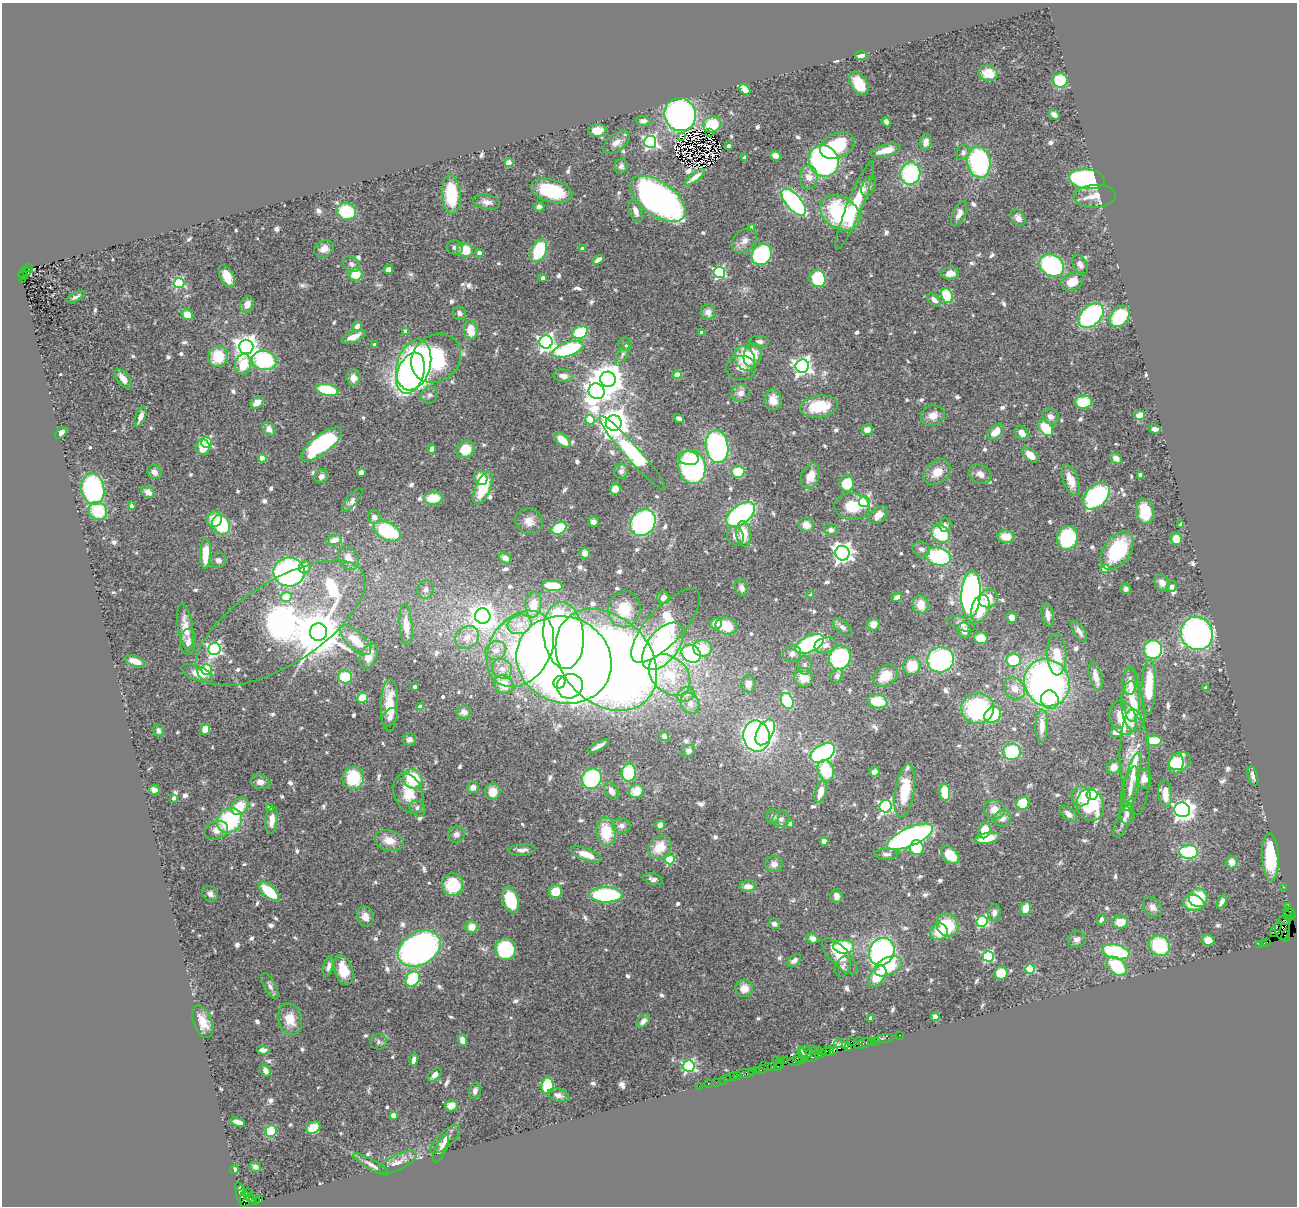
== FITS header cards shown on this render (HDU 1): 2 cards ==
NAXIS1  =                 1295
NAXIS2  =                 1204

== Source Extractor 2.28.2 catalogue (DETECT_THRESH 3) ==
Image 1295 x 1204 px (HDU 1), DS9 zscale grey, 1 PNG px = 1 image px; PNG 1299 x 1208 px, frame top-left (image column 1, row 1204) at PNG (2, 3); each listed source drawn as its Kron ellipse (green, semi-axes under 4 px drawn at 4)
Background 1.73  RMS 0.042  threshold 0.126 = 3 sigma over >= 5 px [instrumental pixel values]
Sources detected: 752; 4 with non-positive FLUX_AUTO (blend fragments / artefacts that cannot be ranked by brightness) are neither listed nor drawn; of the other 748, the 500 brightest by FLUX_AUTO listed and drawn (248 fainter detections omitted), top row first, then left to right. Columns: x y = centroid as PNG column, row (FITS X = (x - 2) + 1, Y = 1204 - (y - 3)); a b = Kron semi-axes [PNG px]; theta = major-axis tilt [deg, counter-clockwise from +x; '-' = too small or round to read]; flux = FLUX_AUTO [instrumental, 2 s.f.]
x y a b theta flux
861 55 6 4 6 13
988 73 9 8 - 52
1060 80 7 7 - 160
859 84 13 8 -58 60
745 89 6 4 -42 69
680 115 17 15 -69 900
1054 115 6 4 -33 12
643 121 7 5 -2 12
886 122 5 4 - 18
712 124 9 8 - 84
597 130 9 6 3 28
710 133 4 2 - 9.6
682 137 3 2 - 53
616 142 15 8 37 20
650 142 6 6 - 570
926 142 8 6 78 19
728 146 3 3 - 11
837 146 18 12 23 140
886 150 16 5 14 46
963 152 8 6 57 11
775 156 5 5 - 15
745 157 4 4 - 18
824 161 16 14 -58 730
979 162 16 11 -80 400
509 163 4 4 - 95
621 166 7 6 - 9.4
910 174 11 10 - 310
695 177 12 3 38 20
809 177 12 9 -90 32
1087 179 18 10 -8 650
869 186 11 6 65 12
552 191 21 11 -13 190
451 194 19 9 -86 150
1095 196 21 11 3 50
658 199 32 17 -36 1200
487 202 13 7 -10 20
794 202 16 7 -50 610
855 205 47 8 68 130
539 207 5 5 - 12
346 211 10 8 -17 160
636 211 11 6 -69 19
840 213 21 15 -32 290
959 214 13 6 65 21
1018 218 9 6 -51 14
752 227 4 3 - 14
744 241 14 10 42 22
455 247 8 7 - 9.7
324 249 10 8 24 20
583 249 4 4 - 21
465 250 8 7 - 66
539 251 12 7 65 140
479 253 4 3 - 15
762 254 11 9 61 290
598 260 6 4 36 15
351 264 9 7 -35 10
1080 264 10 7 -56 14
1052 265 13 10 -31 380
29 268 4 3 - 170
388 270 5 4 - 20
26 271 5 3 - 160
719 272 5 5 - 380
950 273 8 6 3 31
23 275 5 3 - 200
356 275 7 6 - 62
227 277 12 6 -63 42
543 278 4 3 - 17
23 279 3 2 - 220
818 279 9 8 - 200
1072 282 11 8 29 48
179 283 5 5 - 300
947 296 8 5 -66 160
76 297 10 4 28 9.2
934 300 8 5 -43 18
247 304 8 6 64 20
708 312 8 7 - 18
459 313 7 6 - 11
187 315 6 5 - 41
1091 315 14 9 44 490
1120 316 12 8 50 180
357 326 6 4 59 14
471 330 9 7 -86 53
406 331 4 4 - 28
580 332 8 6 22 140
702 333 4 3 - 17
354 337 13 5 23 27
546 342 6 6 - 1100
759 342 9 6 -3 10
625 344 7 6 - 11
375 345 4 3 - 15
246 347 7 7 - 2400
568 349 16 7 19 270
623 354 12 5 64 10
752 355 12 9 77 69
218 357 10 9 - 95
436 358 26 23 41 490
745 358 13 9 -69 87
264 360 12 9 -11 250
243 364 10 8 81 92
414 365 26 16 74 1000
802 366 7 6 - 1300
741 368 15 12 4 28
411 373 21 13 71 500
677 375 4 4 - 63
563 376 10 6 -8 19
353 378 8 6 -88 28
123 379 11 5 -53 28
608 379 8 7 - 5600
327 390 11 5 -11 130
597 391 8 7 - 1900
740 393 10 8 23 18
430 395 9 7 41 9.8
773 400 10 8 -85 34
1084 402 8 6 1 100
257 403 7 5 35 34
819 406 19 10 8 97
1140 415 5 4 - 46
933 416 12 10 17 29
140 417 10 5 69 20
1051 417 8 7 - 15
679 419 5 4 - 13
590 420 5 4 - 92
614 423 8 8 - 4800
1046 428 9 6 -50 100
269 429 7 6 - 18
1155 429 6 4 -11 14
867 430 5 5 - 21
996 432 10 6 44 48
61 433 7 4 44 18
1022 433 8 5 -51 16
562 440 9 5 -41 39
207 442 5 5 - 300
322 444 25 9 38 410
203 447 8 7 - 43
717 447 16 11 -83 680
432 449 5 4 - 13
465 449 9 8 - 68
632 453 49 7 -48 390
1030 455 9 5 -42 41
262 458 4 4 - 81
688 458 10 7 -7 46
1116 458 6 5 - 23
692 467 17 13 -82 450
621 471 7 7 - 12
154 472 7 6 - 17
361 472 4 4 - 36
738 472 6 6 - 84
937 472 15 11 39 45
980 474 12 9 -29 19
1140 475 4 4 - 22
321 476 7 6 - 14
810 476 13 9 66 44
481 478 7 6 - 49
1071 480 16 7 -70 40
847 484 8 7 - 73
483 488 18 7 67 130
93 489 15 11 -80 390
615 489 5 5 - 36
148 492 7 5 -34 24
1096 496 16 10 43 360
433 498 9 6 4 74
352 500 14 5 49 10
864 501 5 5 - 330
131 506 3 3 - 10
852 506 17 13 -3 78
98 511 9 9 - 110
1145 511 12 9 -83 110
741 514 16 9 37 470
878 515 11 7 43 33
374 517 6 6 - 15
214 519 8 7 - 58
529 521 14 12 -17 30
593 522 5 5 - 13
643 523 14 12 52 520
221 525 10 8 -64 170
806 525 7 7 - 25
945 525 7 6 - 11
1181 525 4 4 - 19
559 528 8 6 28 110
831 530 6 6 - 10
387 531 14 9 -27 180
743 534 13 7 -86 61
941 534 10 8 -37 140
735 536 9 8 - 17
1006 536 8 6 -5 56
1067 538 12 10 73 210
1176 539 6 5 - 50
334 540 8 5 13 23
921 549 9 7 -21 13
1117 551 21 13 54 210
585 553 5 5 - 17
842 553 7 7 - 1500
205 554 15 5 87 61
938 556 13 9 -12 330
348 558 13 9 -60 28
505 558 6 5 - 18
218 560 8 7 - 13
305 567 6 5 - 34
1105 568 5 4 - 68
289 572 15 14 - 670
1162 583 8 6 -55 23
553 586 10 5 -4 100
1171 587 6 5 - 12
741 588 8 6 -71 15
1126 589 5 5 - 13
426 590 9 8 - 13
971 594 23 9 87 1200
811 595 4 4 - 15
286 597 5 5 - 68
897 597 5 4 - 17
663 598 6 6 - 22
988 598 10 9 - 51
534 605 13 8 83 41
920 605 9 8 - 34
624 609 18 16 79 79
980 609 14 9 74 68
1048 615 12 6 -81 24
483 616 7 7 - 2400
1011 617 6 5 - 20
280 623 97 41 32 1200
716 623 6 5 - 35
519 624 12 9 18 31
873 624 6 6 - 28
961 624 14 6 -19 18
406 625 21 6 -86 50
665 626 47 18 47 230
726 626 11 8 -17 72
185 627 23 7 -81 39
842 627 12 6 -42 15
964 631 8 6 -78 15
1079 631 12 5 -57 18
318 632 9 8 - 16000
1197 634 17 16 - 900
564 635 33 20 -84 650
467 637 13 10 37 26
981 638 7 5 -15 61
355 640 20 8 -43 71
188 641 13 8 84 15
810 644 15 8 25 410
825 645 11 7 13 20
663 646 27 15 53 590
703 648 9 8 - 65
215 649 6 6 - 640
520 649 41 30 58 450
1153 649 9 9 - 290
496 650 11 9 25 20
691 654 10 8 -34 250
792 654 9 8 - 17
1057 655 21 9 -88 71
369 656 13 8 66 40
840 658 12 10 65 290
564 660 48 43 -22 3500
606 660 57 43 -45 4100
940 660 14 12 14 420
1013 660 7 6 - 120
135 661 10 5 -18 33
805 665 9 7 -81 12
912 666 9 9 - 73
206 669 5 5 - 210
502 669 11 9 -44 20
197 673 17 7 -21 34
670 675 23 17 -45 110
837 676 7 6 - 14
885 676 13 9 38 57
1096 676 14 6 -75 26
345 677 7 6 - 120
804 677 9 9 - 46
560 682 6 5 - 3400
1129 682 13 7 88 21
1047 683 24 22 -57 1300
504 684 10 9 - 44
748 684 8 7 - 19
414 686 3 3 - 11
570 686 13 12 - 600
1149 687 28 7 87 110
1015 688 11 10 - 35
1205 688 4 4 - 11
686 694 9 7 34 12
1131 694 28 9 -88 53
363 698 5 5 - 76
1050 700 9 8 - 61
787 701 8 6 -65 180
877 701 10 7 -11 96
690 703 11 8 -60 18
389 705 26 8 89 68
420 707 4 4 - 35
1133 707 25 11 -84 73
978 708 16 15 - 310
464 712 7 6 - 16
993 715 9 7 40 140
390 717 10 7 57 13
1123 718 17 12 -69 130
1042 726 16 6 89 38
205 729 5 5 - 35
159 730 6 5 - 9.5
765 732 14 8 62 610
1117 732 6 5 - 27
664 736 5 4 - 10
756 736 15 13 -79 860
409 740 7 6 - 14
1154 741 8 5 2 90
598 746 12 3 29 16
688 751 7 6 - 10
1012 752 8 8 - 170
823 753 13 8 31 500
1180 761 12 8 19 100
1135 762 53 15 -88 99
1176 764 10 7 79 61
1114 767 7 6 - 23
826 771 11 8 -71 120
874 772 5 5 - 14
629 773 9 7 81 190
1253 776 10 4 -73 12
353 778 11 10 - 130
1132 778 25 6 76 30
413 779 10 9 - 130
592 779 11 9 52 280
1144 779 10 7 -88 22
260 782 9 7 -13 19
473 787 6 5 - 19
1130 789 23 8 77 37
154 790 5 4 - 17
612 791 9 6 -60 16
636 791 7 6 - 52
905 791 27 9 81 100
493 792 8 8 - 35
821 792 11 5 73 44
945 792 8 5 -84 73
408 793 21 14 -69 56
1165 793 14 6 -82 46
1092 795 5 5 - 250
1081 796 10 9 - 71
174 798 4 3 - 11
1023 803 7 6 - 66
1090 805 16 13 -73 190
240 806 10 7 44 73
886 806 6 6 - 570
269 808 4 3 - 11
418 808 9 7 -46 13
994 810 10 9 - 32
1182 810 8 7 - 1600
1068 814 10 6 -44 16
1127 814 11 7 -86 15
773 816 7 6 - 11
1003 818 9 7 29 17
781 819 8 8 - 11
230 820 13 11 42 250
272 820 14 6 84 31
1124 820 19 6 63 21
790 823 4 4 - 18
660 825 5 4 - 20
621 826 9 7 -1 13
216 830 12 9 20 20
984 830 8 6 68 54
606 832 14 10 -83 96
456 834 8 8 - 15
910 837 25 9 23 900
988 838 12 5 9 50
389 841 15 10 -16 39
824 841 4 4 - 40
660 847 13 10 45 64
916 848 7 7 - 140
522 850 14 5 3 15
1189 852 9 7 -2 220
586 854 16 6 -21 44
886 854 12 5 1 11
950 855 10 7 -44 66
1270 857 24 8 -87 140
670 860 5 4 - 170
1232 862 6 6 - 26
774 864 8 8 - 18
653 879 10 5 -15 11
453 885 11 10 - 120
748 886 8 5 -1 29
1284 887 2 2 - 14
269 891 13 6 -43 140
556 892 7 6 - 58
210 894 9 7 -43 13
606 895 16 7 -1 350
836 896 7 6 - 18
1198 898 9 9 - 110
510 900 13 8 -72 130
1222 902 7 4 61 14
1194 903 11 7 -10 100
1153 907 11 8 -49 19
1288 907 3 2 - 26
1026 908 6 5 - 44
994 913 8 6 80 14
1290 913 7 4 -41 170
1288 916 5 3 - 120
365 917 10 8 -71 23
1101 919 6 4 58 10
1285 920 6 3 -18 330
982 921 5 5 - 330
1120 922 8 6 2 45
774 924 6 5 - 13
947 925 12 10 -57 100
472 927 6 6 - 36
1282 928 12 7 87 900
1276 929 8 4 60 400
939 932 9 8 - 56
1286 936 5 3 - 110
812 938 6 5 - 18
1077 939 9 8 - 14
1208 940 6 5 - 32
1267 942 2 2 - 75
1264 943 3 2 - 18
1260 944 2 2 - 25
1159 946 11 9 -42 160
844 947 10 7 -4 130
419 948 23 16 30 1200
506 949 11 10 - 250
882 952 14 12 59 640
1116 952 14 7 -12 260
840 956 23 9 -46 51
988 956 5 5 - 340
794 961 8 5 38 14
328 966 10 4 76 12
888 966 15 8 26 120
1117 966 11 7 -42 140
843 967 10 7 66 10
1030 969 5 4 - 190
343 970 15 9 -71 73
1001 973 7 6 - 65
877 976 12 7 53 72
413 979 8 6 51 170
270 986 14 6 -61 12
744 988 8 8 - 32
935 1017 4 4 - 51
871 1018 4 3 - 14
290 1019 16 12 -77 55
643 1021 8 5 46 17
203 1022 17 9 -70 41
900 1035 3 2 - 71
885 1038 9 3 9 140
462 1040 6 4 -74 26
859 1040 3 2 - 100
876 1041 2 2 - 85
379 1042 8 7 - 9.7
851 1042 3 2 - 19
871 1042 3 3 - 140
838 1043 4 3 - 41
863 1043 9 3 20 310
845 1046 3 2 - 58
849 1048 3 2 - 95
814 1049 2 2 - 80
263 1050 6 4 2 12
834 1050 4 2 - 81
819 1051 3 3 - 86
826 1051 4 3 - 290
830 1051 3 3 - 150
806 1052 7 5 -47 290
822 1053 3 3 - 200
819 1054 3 3 - 150
803 1055 8 4 -69 300
811 1057 7 3 8 360
798 1058 4 3 - 210
414 1060 6 4 74 18
802 1060 3 3 - 87
776 1061 2 2 - 38
785 1061 2 2 - 98
795 1061 7 2 2 280
780 1063 5 2 - 120
689 1066 6 5 - 470
765 1066 3 2 - 130
777 1066 4 2 - 130
772 1067 3 2 - 110
762 1069 6 3 6 340
265 1070 6 4 -62 13
756 1071 2 2 - 82
752 1072 3 2 - 160
746 1073 8 4 1 160
435 1075 8 5 45 16
737 1076 3 3 - 160
733 1077 2 2 - 19
727 1079 3 2 - 98
723 1080 2 2 - 15
716 1082 2 2 - 20
708 1084 2 2 - 18
547 1086 8 6 82 170
699 1086 2 2 - 28
475 1091 8 5 75 13
558 1095 11 6 -18 12
451 1106 6 5 - 35
393 1115 4 4 - 32
238 1122 8 4 -18 25
313 1128 8 5 31 52
271 1131 6 5 - 120
445 1139 19 7 42 22
441 1148 15 5 66 13
398 1163 21 7 27 34
371 1164 20 5 -30 15
255 1167 5 5 - 12
234 1170 4 3 - 35
238 1186 3 3 - 81
241 1193 9 4 89 850
247 1193 6 3 11 110
250 1198 5 3 - 500
245 1200 7 5 81 480
256 1200 4 3 - 89
260 1200 3 3 - 950
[248 fainter detections neither listed nor drawn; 4 non-positive-flux detections neither listed nor drawn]